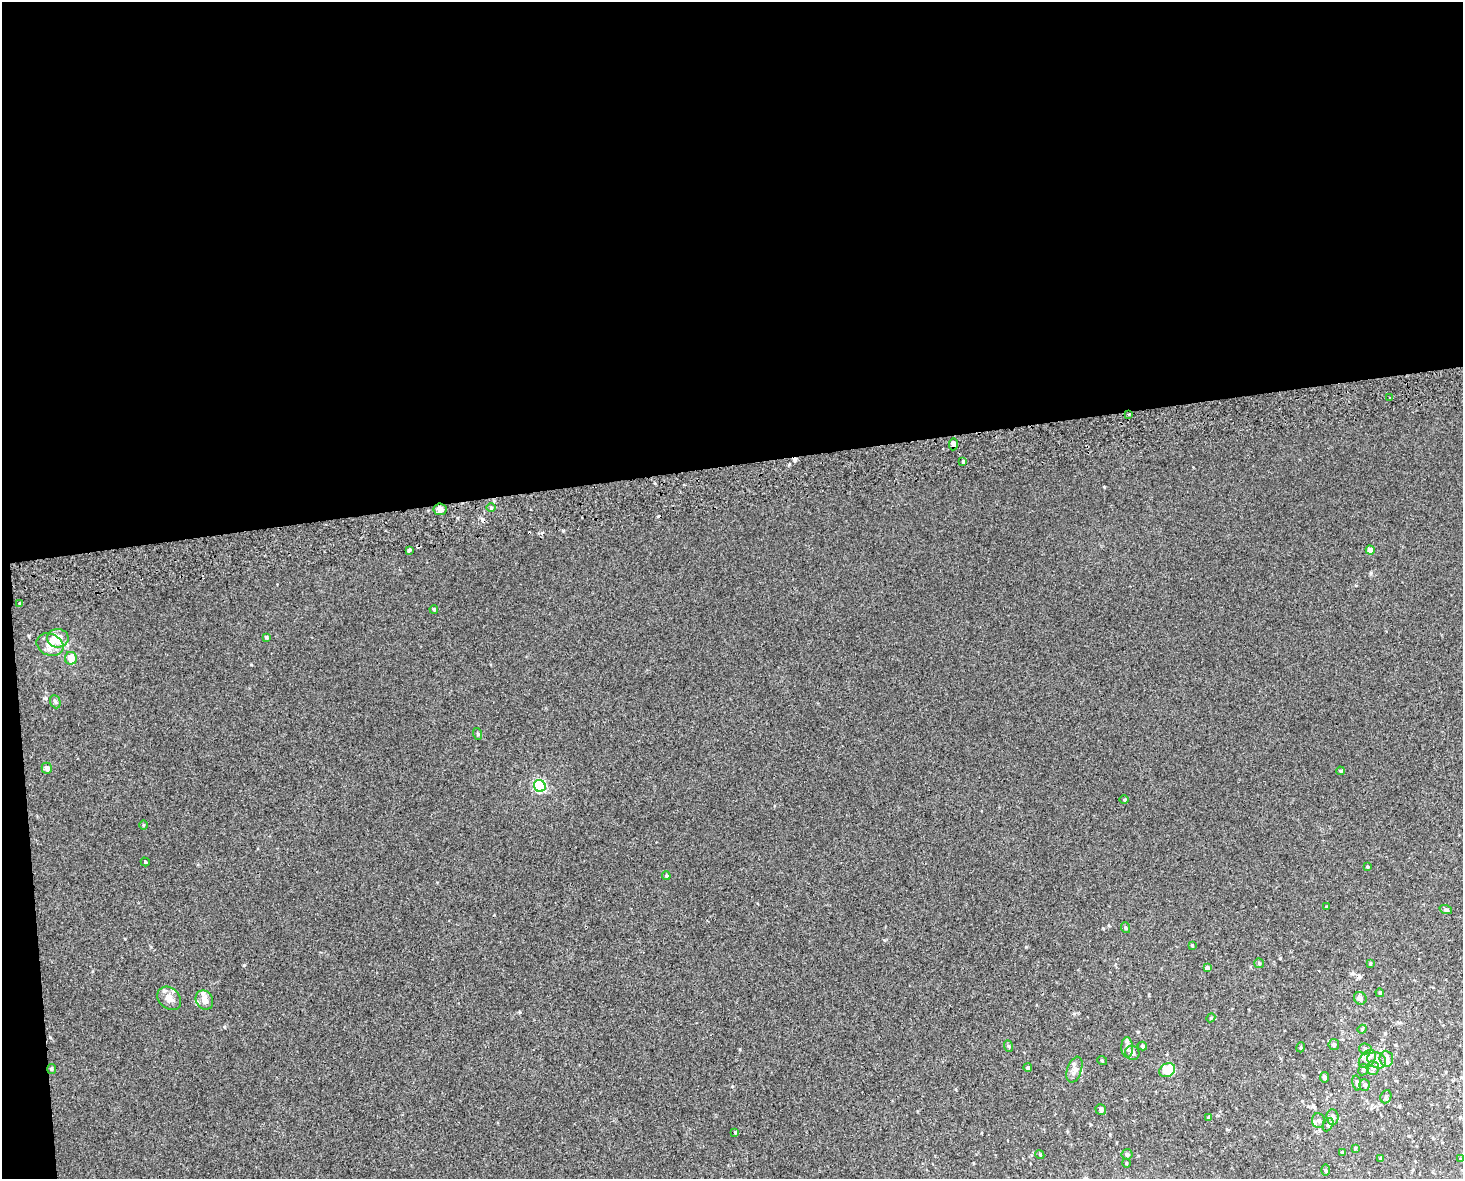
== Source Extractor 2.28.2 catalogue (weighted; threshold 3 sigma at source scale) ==
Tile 1 of 3 x 4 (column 1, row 1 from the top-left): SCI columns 22-1482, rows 3572-4748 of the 4470 x 4790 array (HDU 1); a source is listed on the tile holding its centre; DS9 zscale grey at full resolution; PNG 1465 x 1181 px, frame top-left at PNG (2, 2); each listed source drawn as its Kron ellipse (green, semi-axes under 4 px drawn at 4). Shown black and unused: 40% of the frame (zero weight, under 2 of 3 exposures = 2% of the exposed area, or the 3 px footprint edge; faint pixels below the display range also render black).
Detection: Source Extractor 2.28.2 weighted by HDU 2 'WHT'; one run over the whole footprint, this tile lists its part. Background 0.00318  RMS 0.0056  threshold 0.0251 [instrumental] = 3 sigma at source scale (4.5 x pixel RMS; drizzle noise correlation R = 1.50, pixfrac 1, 0.0396/0.0396 arcsec/px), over >= 5 px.
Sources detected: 81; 1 inside a brighter object's white glare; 5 cosmic-ray / hot-pixel residue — neither listed nor drawn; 3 inside a brighter listed object's ellipse — not listed separately; the other 72 listed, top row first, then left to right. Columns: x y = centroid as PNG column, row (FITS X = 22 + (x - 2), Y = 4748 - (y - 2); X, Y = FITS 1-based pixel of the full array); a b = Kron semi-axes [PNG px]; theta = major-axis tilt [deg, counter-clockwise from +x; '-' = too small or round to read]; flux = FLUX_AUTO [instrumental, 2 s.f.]
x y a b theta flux
1389 398 3 3 - 1.8
1129 414 4 3 - 0.51
953 444 6 4 87 3
963 461 4 3 - 1.2
491 508 5 3 - 0.59
440 509 6 5 - 2.5
409 550 3 3 - 3.1
1370 550 4 4 - 4.6
20 604 3 3 - 5.2
434 609 4 3 - 0.65
266 637 4 3 - 0.7
58 638 10 9 - 7.9
50 645 14 10 -23 5.3
71 658 6 6 - 6
55 702 7 5 -67 0.94
478 734 6 3 -72 0.63
47 768 5 5 - 2
1340 771 4 3 - 0.7
540 786 6 5 - 62
1124 800 5 3 - 0.51
143 825 5 3 - 0.52
145 862 4 3 - 0.48
1367 867 4 3 - 0.55
666 876 4 3 - 0.77
1327 907 4 3 - 0.49
1446 910 6 4 -19 0.81
1126 928 5 3 - 0.57
1192 945 4 3 - 0.48
1259 963 5 4 - 0.63
1370 963 4 3 - 0.63
1207 968 4 4 - 1.9
1380 993 4 4 - 0.91
169 998 13 10 -44 4.8
1360 998 7 6 - 2.2
204 1000 10 8 -63 3.9
1211 1018 4 4 - 0.58
1362 1029 5 4 - 0.59
1334 1044 5 5 - 1.2
1008 1046 6 4 -69 0.66
1142 1046 5 4 - 0.82
1127 1047 10 6 -88 1.9
1301 1047 5 3 - 0.61
1365 1049 6 5 - 1.1
1132 1053 7 7 - 1.9
1367 1059 10 7 49 2.3
1386 1059 8 7 - 3.3
1102 1060 5 3 - 0.46
1377 1060 9 7 -28 3.4
1028 1068 4 4 - 1.1
1373 1068 7 6 - 1.7
52 1069 5 4 - 0.71
1074 1070 13 7 72 2.9
1167 1070 8 6 30 11
1363 1070 6 4 62 0.94
1324 1077 5 4 - 1.2
1357 1083 7 4 -78 1
1364 1085 5 5 - 1.3
1386 1097 7 5 68 1.1
1101 1109 5 5 - 1.6
1209 1117 4 4 - 0.66
1332 1117 8 6 -85 3.6
1318 1121 7 6 - 1.6
1328 1125 7 4 63 0.98
735 1133 4 2 - 0.47
1355 1148 4 4 - 0.48
1343 1152 3 3 - 1.1
1127 1154 5 5 - 0.74
1040 1155 4 3 - 0.49
1381 1159 4 3 - 0.99
1461 1159 4 2 - 0.46
1126 1163 4 3 - 0.41
1325 1170 5 3 - 0.56
Overlapping masked pixels (flux is a lower limit): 2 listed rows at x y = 1129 414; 953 444
Unlisted compact peaks at least as high as the median listed source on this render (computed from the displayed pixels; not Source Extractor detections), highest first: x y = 244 965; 1104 487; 1026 947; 224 1027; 520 1012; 563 531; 46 698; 251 665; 740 1049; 29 636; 1371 573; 1103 928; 884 940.